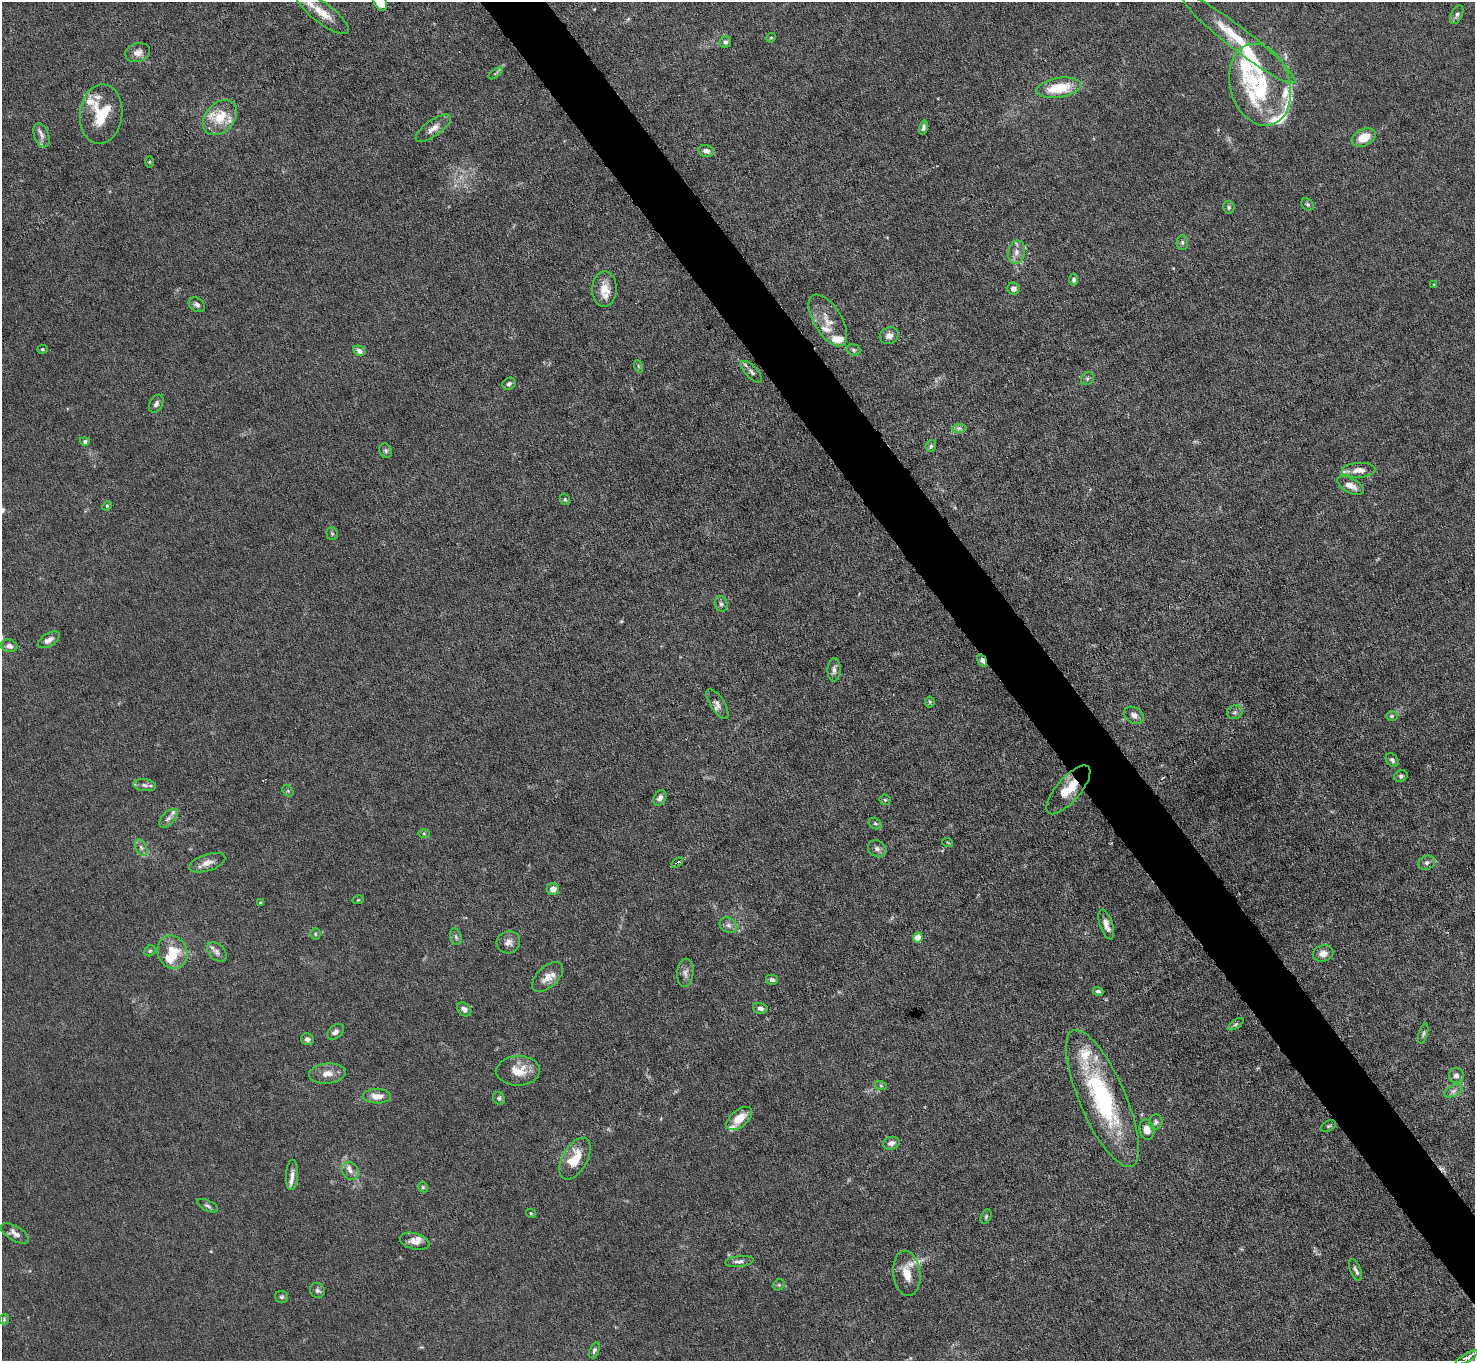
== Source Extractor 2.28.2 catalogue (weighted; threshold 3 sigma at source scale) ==
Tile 6 of 4 x 4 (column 2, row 2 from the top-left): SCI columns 1475-2947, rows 2875-4233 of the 5894 x 5887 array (HDU 1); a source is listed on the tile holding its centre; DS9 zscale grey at full resolution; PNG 1477 x 1363 px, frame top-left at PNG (2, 2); each listed source drawn as its Kron ellipse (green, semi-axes under 4 px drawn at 4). Shown black and unused: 4% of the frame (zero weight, under 4 of 8 exposures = <1% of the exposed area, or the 3 px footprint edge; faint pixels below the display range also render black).
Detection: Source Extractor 2.28.2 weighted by HDU 2 'WHT'; one run over the whole footprint, this tile lists its part. Background 0.0531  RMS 0.0029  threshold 0.0118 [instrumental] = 3 sigma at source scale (4.09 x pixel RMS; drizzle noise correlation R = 1.36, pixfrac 0.8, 0.05/0.05 arcsec/px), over >= 5 px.
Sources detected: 154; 2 too faint to see at this stretch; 1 cosmic-ray / hot-pixel residue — neither listed nor drawn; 25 inside a brighter listed object's ellipse — not listed separately; the other 126 listed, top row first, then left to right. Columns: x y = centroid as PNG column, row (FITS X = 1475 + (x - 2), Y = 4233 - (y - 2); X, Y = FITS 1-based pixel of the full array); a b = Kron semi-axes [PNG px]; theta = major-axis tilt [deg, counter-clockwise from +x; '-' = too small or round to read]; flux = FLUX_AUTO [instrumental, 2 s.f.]
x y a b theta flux
380 2 10 6 -65 8
322 13 32 10 -37 5.7
1457 15 10 5 65 0.8
771 38 5 4 - 0.32
1239 39 71 11 -38 12
725 42 6 5 - 0.68
138 53 13 9 15 2
495 73 8 3 35 0.38
1260 85 42 30 -74 27
1059 88 23 9 9 9.4
101 114 30 21 84 10
220 118 20 14 47 6.8
433 128 21 8 35 2.4
923 128 7 4 75 0.66
41 135 12 7 -69 1.4
1364 137 12 8 24 4.9
706 151 8 6 -14 1.3
149 162 5 3 - 0.25
1308 204 7 5 -44 0.53
1229 207 6 5 - 0.61
1182 242 7 5 88 0.6
1016 252 12 8 78 1.9
1074 280 6 4 85 0.62
1434 285 4 3 - 0.24
604 289 17 12 89 4.2
1013 289 6 6 - 1.1
197 305 9 6 -32 0.97
828 320 29 14 -58 4.5
889 336 9 8 - 1.7
42 349 5 4 - 0.3
854 350 7 5 -17 0.62
359 351 6 5 - 1.3
638 366 6 4 -71 0.34
751 372 14 6 -46 1.1
1087 378 7 6 - 0.61
509 384 7 5 30 0.74
156 404 10 6 59 0.9
959 428 7 4 1 0.63
85 441 5 4 - 0.69
931 446 6 5 - 0.52
386 451 7 6 - 0.62
1359 470 17 7 3 2.1
1351 485 14 7 -28 2.4
565 499 6 4 -71 0.39
107 506 5 4 - 0.31
332 534 6 5 - 0.45
721 604 8 6 -73 0.76
49 640 12 6 31 1.5
9 646 8 6 -13 1.4
982 660 7 4 -58 1.3
834 670 11 6 89 1.1
930 702 5 5 - 0.41
717 704 17 7 -57 1.4
1235 712 8 7 - 0.88
1134 715 10 7 -32 1.7
1392 716 6 5 - 0.44
1392 760 8 5 -51 0.74
1401 776 7 6 - 0.6
145 785 11 6 -7 1
1068 790 30 12 49 6.6
288 791 6 5 - 0.42
660 798 8 6 62 1.1
885 800 5 5 - 0.37
168 818 11 6 47 1.1
875 824 7 5 -32 0.5
424 834 6 4 -1 0.34
948 843 5 3 - 0.23
141 847 9 5 -62 0.88
877 849 10 8 -33 1.1
207 863 19 8 18 2.2
677 863 6 3 34 0.54
1427 863 8 7 - 0.95
553 889 6 6 - 1.9
358 900 6 3 17 0.31
261 903 3 3 - 0.41
1106 924 15 6 -71 2.1
728 925 9 7 -32 1.1
315 934 5 5 - 0.44
456 937 9 5 -72 0.64
918 938 5 5 - 4.8
508 942 12 11 - 1.7
150 951 6 5 - 0.42
172 952 17 14 -65 7.1
217 952 11 7 -46 1
1323 953 10 8 14 2.1
685 973 14 8 85 1.4
548 977 19 10 42 2.9
772 980 6 5 - 0.74
1098 991 5 3 - 0.6
760 1008 7 5 -14 0.98
464 1009 8 6 -41 1.1
1236 1024 9 4 35 0.56
335 1032 9 6 38 1.1
1423 1034 10 4 73 0.55
307 1039 6 6 - 1
518 1071 22 14 1 5.1
327 1073 18 10 5 2.6
1456 1075 7 7 - 1.3
881 1086 6 3 -19 0.34
1453 1091 10 5 27 1.1
377 1096 14 7 -1 2.7
499 1098 6 5 - 0.52
1102 1098 74 23 -66 37
739 1118 15 8 40 4.5
1156 1122 7 7 - 0.71
1328 1126 8 5 26 0.47
1147 1130 10 7 -75 2.1
891 1143 8 6 14 1.3
575 1159 23 12 60 6.5
350 1171 9 7 -53 1.3
292 1175 15 6 87 1.5
423 1187 5 4 - 0.41
208 1206 11 5 -26 0.77
531 1213 5 4 - 0.27
986 1217 8 5 64 0.49
15 1233 16 7 -32 1.6
415 1241 15 8 -16 2.1
739 1261 14 5 6 1
1355 1270 11 5 -68 0.89
907 1273 23 13 -83 5
779 1285 6 5 - 0.44
317 1290 8 7 - 0.76
282 1297 6 6 - 0.54
4 1319 5 5 - 0.37
594 1350 8 4 69 0.58
1467 1358 12 4 28 1.3
Overlapping masked pixels (flux is a lower limit): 3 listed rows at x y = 982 660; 1068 790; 677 863
Isophote crosses this tile's border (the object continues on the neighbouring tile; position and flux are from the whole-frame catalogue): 1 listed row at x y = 380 2